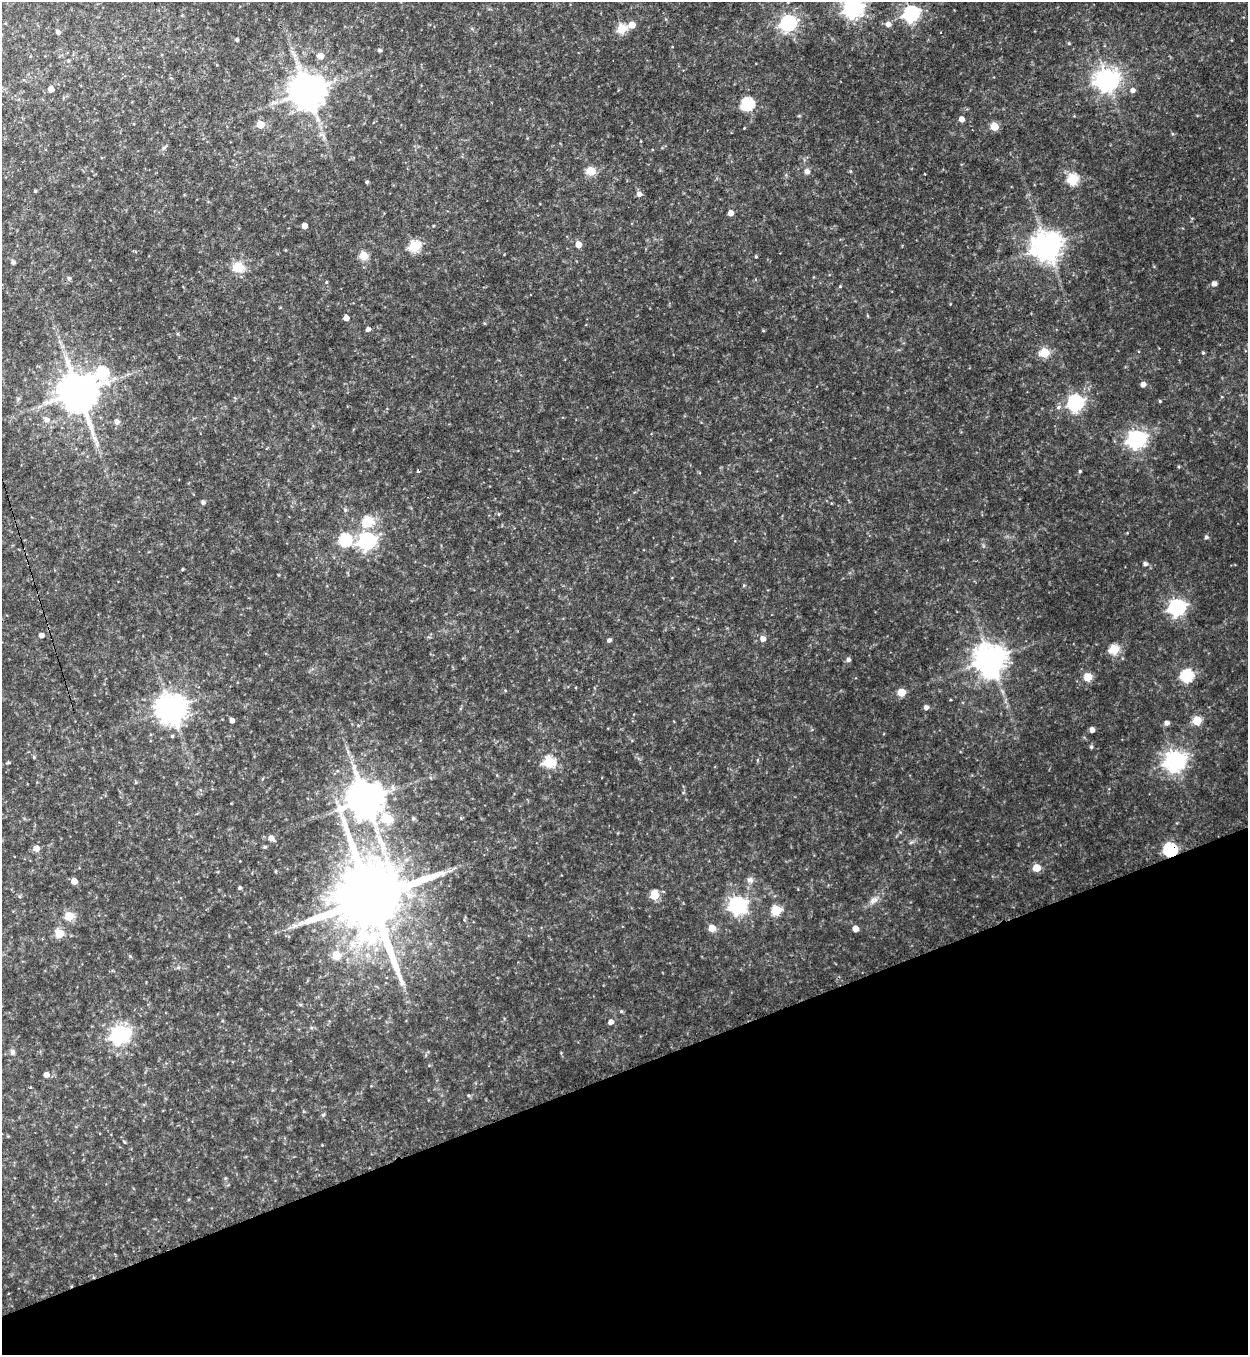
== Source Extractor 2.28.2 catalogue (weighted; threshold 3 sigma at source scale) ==
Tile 14 of 4 x 4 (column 2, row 4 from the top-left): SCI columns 1525-2770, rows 22-1374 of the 5414 x 5454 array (HDU 1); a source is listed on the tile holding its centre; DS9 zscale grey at full resolution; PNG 1250 x 1357 px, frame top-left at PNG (2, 2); no overlay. Shown black and unused: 21% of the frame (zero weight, under 3 of 4 exposures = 3% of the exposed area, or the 3 px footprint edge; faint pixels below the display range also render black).
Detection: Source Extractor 2.28.2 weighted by HDU 2 'WHT'; one run over the whole footprint, this tile lists its part. Background 0.175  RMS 0.0097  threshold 0.0434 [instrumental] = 3 sigma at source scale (4.5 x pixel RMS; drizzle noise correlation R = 1.50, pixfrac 1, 0.05/0.05 arcsec/px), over >= 5 px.
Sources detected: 138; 2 cosmic-ray / hot-pixel residue — not listed; the other 136 listed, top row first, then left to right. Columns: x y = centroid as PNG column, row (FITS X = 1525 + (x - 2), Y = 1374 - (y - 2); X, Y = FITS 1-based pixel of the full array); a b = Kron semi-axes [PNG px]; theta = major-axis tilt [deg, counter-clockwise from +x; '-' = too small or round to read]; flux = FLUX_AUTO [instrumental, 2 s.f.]
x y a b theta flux
853 8 7 7 - 510
911 13 7 7 - 250
788 23 7 6 - 280
888 24 6 6 - 5.6
632 25 5 5 - 14
621 29 5 5 - 49
58 32 5 4 - 3.3
237 40 3 3 - 1.9
1069 43 5 4 - 1.2
673 47 3 3 - 1.8
379 50 5 4 - 2.1
292 52 5 5 - 2.2
320 56 6 6 - 7.7
1107 80 8 8 - 840
51 89 5 5 - 9.4
1132 90 6 5 - 4.5
307 92 10 10 - 2700
747 104 6 6 - 120
1074 116 4 4 - 0.76
961 119 5 4 - 7.5
260 124 5 5 - 25
994 127 5 5 - 25
744 128 2 2 - 0.6
164 148 10 4 41 2.1
591 171 5 5 - 35
807 171 7 7 - 4
850 171 5 3 - 0.98
1073 179 6 6 - 82
367 182 4 4 - 1.7
35 191 3 3 - 1.1
639 194 6 6 - 4.8
731 213 5 4 - 7.2
304 226 4 4 - 8.2
433 226 4 3 - 0.8
578 244 5 5 - 11
414 246 6 6 - 79
1047 246 9 9 - 1500
363 255 5 5 - 32
756 256 4 3 - 1.1
13 262 5 4 - 2.7
238 267 14 12 -15 17
68 278 6 5 - 1.6
326 282 4 4 - 1.1
1214 284 5 4 - 5.3
840 286 4 4 - 0.96
868 316 5 3 - 0.89
346 318 5 4 - 8.2
484 323 5 3 - 0.91
368 329 5 4 - 3.6
763 331 5 3 - 0.91
1044 352 5 5 - 56
1203 353 4 4 - 1.1
102 373 9 7 -87 90
1143 384 5 5 - 5.4
78 392 13 11 -67 3000
18 399 6 5 - 1.6
1160 401 4 4 - 1.2
1075 403 7 7 - 280
1058 407 7 5 44 2.7
46 420 7 6 - 5.2
116 422 7 6 - 4.2
1136 439 7 7 - 430
1179 467 4 4 - 1
418 470 3 3 - 2.8
1080 471 4 4 - 1.5
203 502 5 5 - 2.7
345 510 5 5 - 1.8
499 514 4 4 - 1.3
368 521 6 6 - 65
1206 537 5 5 - 2.4
345 540 6 6 - 100
367 541 7 7 - 320
1145 564 6 5 - 2.8
182 569 3 3 - 1
744 585 5 4 - 1
1177 607 7 7 - 360
41 635 5 5 - 4.4
763 639 6 5 - 7.1
609 640 5 4 - 2.7
1114 649 6 5 - 57
990 659 10 9 - 1700
848 660 6 5 - 3
1187 676 6 6 - 110
1088 677 5 5 - 29
505 690 5 3 - 0.92
901 692 5 5 - 27
926 707 5 4 - 4.5
171 709 9 9 - 1500
232 720 4 4 - 5.1
1197 720 5 5 - 36
1166 723 5 5 - 4.1
1092 730 4 4 - 5.4
172 736 4 4 - 1.3
1091 747 5 4 - 1.7
34 757 5 4 - 1.2
1175 761 8 7 - 680
549 762 6 6 - 78
8 763 7 3 10 1.2
136 782 5 3 - 1
392 788 9 7 -57 4
683 792 5 4 - 0.99
365 800 18 11 -42 2700
413 818 5 5 - 2
461 818 5 3 - 0.87
271 838 6 5 - 6.4
911 842 8 5 25 2
265 847 5 4 - 1.5
36 848 5 5 - 9.7
1170 850 6 6 - 160
1036 868 5 5 - 24
750 880 9 8 - 4.6
74 881 5 4 - 10
239 888 5 4 - 1.5
654 895 6 5 - 33
19 896 5 5 - 1.5
371 898 26 17 -75 15000
873 900 15 8 42 7.4
738 905 8 7 - 400
776 910 6 5 - 60
69 916 5 5 - 33
712 928 5 5 - 17
855 929 5 4 - 9.6
59 933 5 5 - 31
130 956 6 4 -44 1.2
337 956 6 6 - 25
178 967 6 5 - 1.9
300 1005 6 4 -2 1.3
621 1011 5 5 - 1.3
222 1021 4 3 - 0.76
611 1022 5 5 - 5.2
120 1035 8 7 - 480
12 1052 9 7 -79 3
46 1075 5 5 - 6.2
468 1095 5 4 - 1.2
323 1115 6 4 53 1.6
124 1142 5 4 - 0.97
Overlapping masked pixels (flux is a lower limit): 1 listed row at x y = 1170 850
Isophote crosses this tile's border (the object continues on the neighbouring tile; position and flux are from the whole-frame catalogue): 2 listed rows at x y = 853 8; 788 23